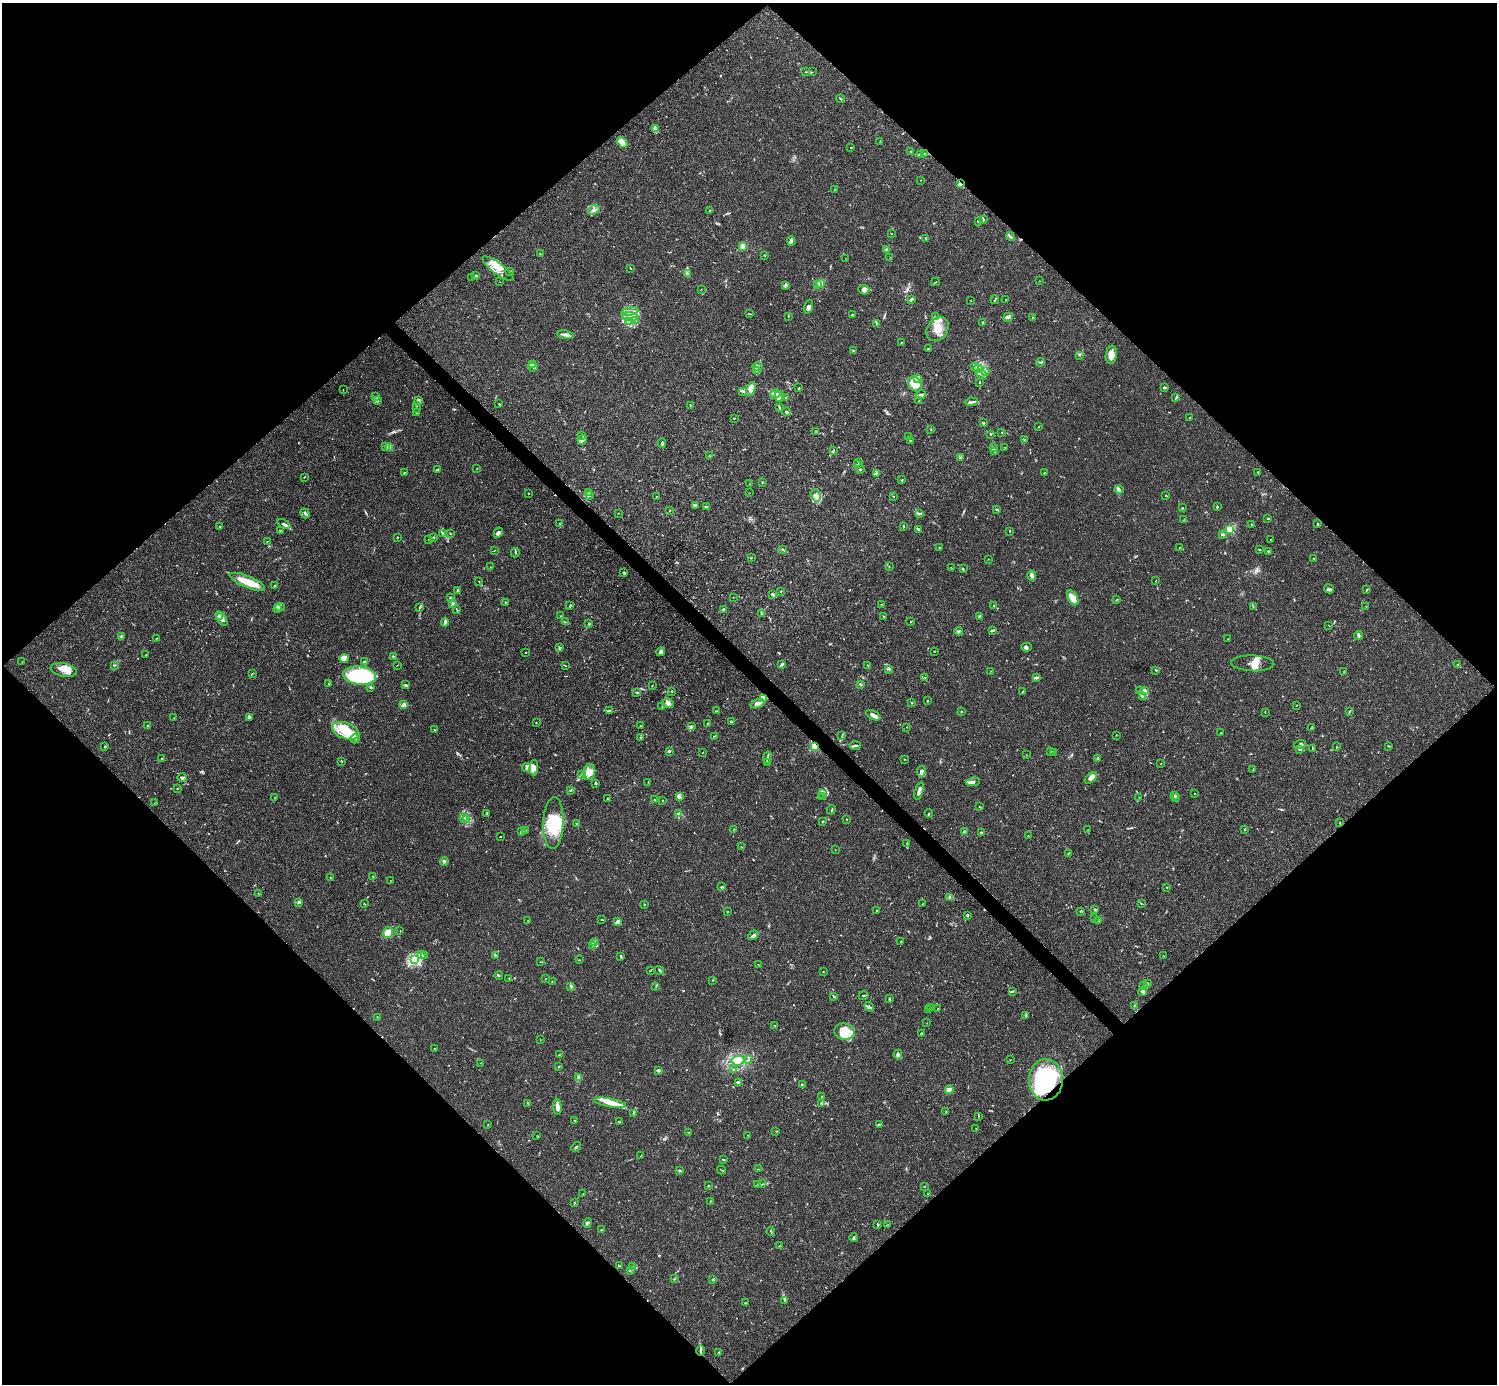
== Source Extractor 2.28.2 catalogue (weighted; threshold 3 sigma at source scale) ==
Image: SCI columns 1-5979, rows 159-5683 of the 5983 x 5982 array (HDU 1 of 3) = the unmasked area's bounding box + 8 px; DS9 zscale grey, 4 x 4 block average (1 PNG px = mean of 4 x 4 image px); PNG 1499 x 1386 px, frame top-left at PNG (2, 3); each listed source drawn as its Kron ellipse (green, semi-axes under 4 px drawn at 4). Shown black and unused: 51% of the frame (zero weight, under 3 of 4 exposures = <1% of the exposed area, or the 3 px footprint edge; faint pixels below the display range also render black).
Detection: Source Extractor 2.28.2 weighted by HDU 2 'WHT'. Background 0.0163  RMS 0.0022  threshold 0.00973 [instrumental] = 3 sigma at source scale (4.5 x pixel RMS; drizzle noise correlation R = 1.50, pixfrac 1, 0.05/0.05 arcsec/px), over >= 5 px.
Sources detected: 888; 4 too faint to see at this stretch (4 x 4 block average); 8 inside a brighter object's white glare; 6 cosmic-ray / hot-pixel residue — neither listed nor drawn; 29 coinciding with a brighter row at this scale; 101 inside a brighter listed object's ellipse — not listed separately; of the other 740, all 500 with FLUX_AUTO >= 0.436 (the completeness limit of this list) listed and drawn (240 fainter detections not listed), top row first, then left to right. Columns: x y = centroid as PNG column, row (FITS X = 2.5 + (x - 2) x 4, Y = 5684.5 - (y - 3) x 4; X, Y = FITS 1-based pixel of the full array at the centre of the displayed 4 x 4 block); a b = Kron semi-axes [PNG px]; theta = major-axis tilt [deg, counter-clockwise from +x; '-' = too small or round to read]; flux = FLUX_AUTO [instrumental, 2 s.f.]
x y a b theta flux
806 72 2 2 - 0.49
812 72 2 2 - 0.47
840 99 4 2 - 1.4
655 128 2 2 - 0.49
622 142 6 3 -49 16
880 142 2 2 - 0.49
851 147 2 2 - 0.66
911 151 2 2 - 0.45
921 154 4 2 - 2
925 154 4 2 - 1.7
920 180 2 2 - 0.48
960 184 3 2 - 2.4
835 190 2 2 - 0.5
594 210 6 3 39 4.3
709 211 2 2 - 0.65
983 219 3 2 - 1.7
978 221 2 2 - 0.92
891 233 2 2 - 0.66
1010 236 4 2 - 1.9
926 238 2 2 - 0.94
791 241 5 3 - 2.4
743 247 2 2 - 44
887 249 4 2 - 4.1
540 254 2 2 - 0.47
765 255 2 2 - 1.7
890 258 2 2 - 0.61
846 259 2 2 - 0.45
630 268 3 2 - 0.89
498 269 19 5 -36 14
510 271 2 2 - 1.3
687 273 3 2 - 1.5
475 276 3 2 - 0.88
472 278 2 2 - 0.52
1039 281 2 2 - 0.53
499 282 2 2 - 0.53
936 282 4 2 - 0.73
820 283 2 2 - 55
786 285 4 2 - 1.5
818 285 2 2 - 1.5
701 290 2 2 - 0.46
864 290 5 4 - 4.5
911 299 4 2 - 2.4
1006 299 2 2 - 0.59
971 300 2 2 - 1.1
995 300 4 2 - 1.2
808 307 7 2 71 3.4
630 311 8 3 11 5.6
749 314 4 2 - 1
852 315 3 2 - 0.74
788 316 2 2 - 0.98
630 317 8 4 -5 8.9
935 317 2 2 - 0.88
1008 317 5 2 - 2.2
1033 318 2 2 - 0.67
636 320 2 2 - 0.46
629 321 2 2 - 0.5
982 322 2 2 - 1.2
877 323 4 3 - 2.5
937 329 13 10 56 19
566 335 8 2 -10 6.1
902 343 2 2 - 1.8
928 349 4 2 - 1.5
853 350 3 2 - 1
1080 355 2 2 - 0.45
1111 355 9 5 82 13
1040 362 4 2 - 1.7
533 364 4 2 - 1.2
975 366 2 2 - 1.7
533 367 5 2 - 2.4
758 367 5 3 - 4.1
978 369 4 2 - 2.5
757 370 4 2 - 1.6
985 371 3 3 - 2
981 374 5 3 - 5.2
918 378 3 3 - 3.4
980 382 2 2 - 0.58
915 384 8 6 -55 9.8
799 388 2 2 - 0.95
1164 388 3 2 - 1.9
751 389 7 4 73 12
343 390 2 2 - 0.44
742 391 2 2 - 1.3
775 394 5 4 - 4.6
921 394 5 3 - 3
779 396 6 4 -79 3.6
375 397 3 2 - 1
786 397 2 2 - 0.59
1176 398 2 2 - 0.55
377 401 2 2 - 0.46
419 401 4 3 - 2.2
919 401 2 2 - 0.49
971 402 7 2 8 3.2
499 404 2 2 - 0.73
690 405 2 2 - 0.69
416 406 2 2 - 0.89
416 408 3 2 - 0.74
780 408 3 2 - 1.4
786 412 4 2 - 2.9
417 413 2 2 - 1.2
1189 417 2 2 - 0.45
734 418 2 2 - 0.89
983 423 2 2 - 1.7
1039 427 2 2 - 0.66
931 429 3 2 - 1.1
816 431 3 2 - 2
1001 433 2 2 - 0.74
991 434 3 2 - 1.2
582 435 2 2 - 0.53
909 436 2 2 - 0.63
582 440 5 4 - 3.4
1025 440 2 2 - 0.87
910 441 3 2 - 1.2
662 443 5 2 - 1.8
385 446 2 2 - 1.3
389 447 3 2 - 1
1004 447 2 2 - 0.83
994 448 3 2 - 1.5
833 451 4 2 - 2
995 451 3 2 - 1.8
709 456 2 2 - 0.52
960 457 2 2 - 0.55
859 462 3 2 - 1.3
858 465 2 2 - 0.72
438 469 3 2 - 1.4
477 469 2 2 - 0.47
861 469 3 2 - 1.2
405 472 2 2 - 0.65
1258 472 3 2 - 0.81
1044 473 3 2 - 0.62
876 474 4 2 - 1.7
304 477 2 2 - 0.54
902 480 4 2 - 0.88
762 482 2 2 - 0.72
749 484 2 2 - 0.5
1119 490 4 3 - 2.2
528 493 2 2 - 1.1
589 493 4 2 - 1.8
749 493 2 2 - 0.46
590 495 3 2 - 0.87
816 495 6 5 - 7.3
893 496 2 2 - 0.63
1166 496 2 2 - 0.77
656 497 2 2 - 0.67
696 505 4 3 - 2.3
1217 506 2 2 - 0.87
707 507 3 2 - 0.53
1182 508 2 2 - 1
996 509 3 2 - 1.1
670 511 2 2 - 0.51
305 513 5 2 - 2.3
618 513 2 2 - 0.49
919 513 4 2 - 1.8
1268 518 3 2 - 1.3
1184 520 4 2 - 1
284 524 7 3 -29 3.5
560 524 2 2 - 1.5
1318 524 3 2 - 1.5
1252 525 2 2 - 0.51
903 526 3 2 - 1.2
219 527 2 2 - 0.73
918 529 3 2 - 2.9
1230 529 2 2 - 99
281 531 2 2 - 0.44
1010 531 3 2 - 1
450 533 3 2 - 0.77
498 533 5 3 - 4.1
443 534 3 2 - 1.4
1222 534 3 2 - 1.9
433 537 3 2 - 1.1
397 538 2 2 - 0.87
429 539 2 2 - 0.75
1271 539 2 2 - 0.46
267 541 2 2 - 0.51
939 547 2 2 - 0.79
1179 548 2 2 - 0.61
494 550 2 2 - 0.81
783 550 2 2 - 0.76
1260 550 3 2 - 0.95
1269 552 3 2 - 1.4
515 553 5 2 - 1.4
751 558 2 2 - 0.86
1313 558 3 2 - 0.55
988 559 2 2 - 0.72
491 567 2 2 - 0.5
889 567 2 2 - 0.48
951 568 2 2 - 0.52
963 569 4 2 - 0.99
624 572 3 2 - 1.6
1032 575 5 2 - 9
479 581 2 2 - 0.54
1156 581 2 2 - 0.71
247 582 19 6 -22 22
275 586 3 2 - 1.3
1329 589 5 3 - 2.5
1367 589 2 2 - 0.75
457 590 3 2 - 1.9
781 591 2 2 - 0.91
773 594 4 3 - 1.9
450 597 3 2 - 0.97
733 597 2 2 - 0.47
1073 598 8 4 -62 22
1116 600 3 2 - 0.79
505 603 4 2 - 1.4
453 604 2 2 - 0.83
881 604 2 2 - 0.47
570 605 3 2 - 0.98
993 606 2 2 - 1
1366 606 2 2 - 0.59
280 607 4 2 - 1.9
1253 607 3 2 - 0.72
419 608 2 2 - 0.51
278 609 4 2 - 2.1
723 609 2 2 - 1.9
457 610 4 2 - 0.87
762 614 3 2 - 1.2
561 616 2 2 - 0.5
979 616 3 3 - 1.5
220 617 2 2 - 12
884 617 2 2 - 0.94
222 619 8 4 -57 6.6
911 621 2 2 - 1
445 622 4 3 - 3.7
565 622 4 2 - 0.85
589 624 2 2 - 1
1329 625 2 2 - 0.54
992 630 4 2 - 2.4
959 631 4 2 - 2.4
1358 635 4 3 - 2.1
121 636 3 2 - 1.7
156 638 2 2 - 0.55
1228 639 2 2 - 0.46
559 647 4 2 - 0.93
1027 647 5 3 - 2.9
934 651 2 2 - 0.58
526 652 2 2 - 0.64
661 652 4 3 - 3.9
146 655 2 2 - 1.7
393 656 3 2 - 1.5
344 658 4 2 - 8.6
22 662 2 2 - 0.53
365 662 4 2 - 2.8
1253 663 21 8 -2 13
782 664 4 2 - 4
1457 664 2 2 - 0.56
114 665 2 2 - 0.68
397 665 2 2 - 0.46
565 665 3 2 - 0.69
867 665 3 2 - 0.69
889 669 2 2 - 0.47
64 670 13 6 -11 13
1156 670 2 2 - 0.8
990 671 2 2 - 0.46
1344 672 2 2 - 0.58
252 674 3 2 - 0.79
360 676 16 9 -8 140
924 678 2 2 - 0.56
1036 678 4 2 - 2.1
329 683 2 2 - 0.54
861 684 2 2 - 0.89
406 685 3 2 - 1.4
652 685 2 2 - 0.61
371 687 3 2 - 1.6
1140 690 3 2 - 0.91
672 691 2 2 - 1.1
1023 691 2 2 - 0.83
1145 691 3 3 - 2.4
637 692 3 2 - 1.6
1142 696 3 2 - 1.2
763 698 3 3 - 28
928 701 2 2 - 1
668 703 5 5 - 5.1
912 703 2 2 - 0.52
758 704 7 3 20 5.1
404 705 3 2 - 10
1296 705 2 2 - 0.49
662 707 2 2 - 0.69
609 711 3 2 - 1.2
716 711 3 2 - 0.65
1350 711 2 2 - 0.53
961 712 2 2 - 0.51
1265 712 2 2 - 0.51
873 715 8 3 -28 5.8
249 717 4 2 - 2.4
174 718 2 2 - 0.52
731 721 3 2 - 1.5
536 723 2 2 - 0.45
708 723 3 2 - 1
148 725 2 2 - 1.7
640 726 2 2 - 0.6
692 727 2 2 - 1
907 727 2 2 - 0.46
1311 728 3 2 - 0.87
435 730 3 2 - 0.82
346 731 14 8 -19 24
1221 733 2 2 - 0.5
842 735 3 2 - 0.74
1116 735 2 2 - 0.74
714 736 3 2 - 1.2
640 738 2 2 - 0.57
355 739 5 2 - 1.8
1300 744 6 2 16 2.2
105 746 2 2 - 1.1
815 746 2 2 - 83
855 746 5 2 - 2.5
1337 746 2 2 - 0.63
1389 746 3 2 - 0.91
1299 749 3 2 - 1.7
1313 749 2 2 - 0.66
669 751 3 2 - 1.9
703 752 2 2 - 0.61
1051 752 2 2 - 1
1054 753 3 2 - 1.3
1026 755 2 2 - 0.55
767 757 6 2 78 2.1
1097 758 3 2 - 1.7
162 759 2 2 - 0.88
905 759 2 2 - 0.9
341 761 2 2 - 0.84
767 762 3 2 - 2.2
1161 764 2 2 - 0.48
526 767 4 3 - 3.3
534 768 7 4 89 7.1
1253 770 3 2 - 0.61
921 771 6 4 81 4.4
589 772 8 6 71 10
582 774 4 2 - 0.56
182 778 4 3 - 2.4
1091 778 7 4 39 5.6
973 782 7 3 8 4.1
596 783 3 2 - 2.2
648 783 2 2 - 0.62
177 788 2 2 - 0.67
571 790 3 2 - 0.97
919 791 9 2 72 5.7
823 793 4 2 - 1.3
1195 794 2 2 - 0.53
1174 795 3 2 - 0.96
679 797 4 3 - 2.2
821 797 2 2 - 0.46
1139 797 2 2 - 0.65
1175 797 3 2 - 1.3
274 798 2 2 - 0.57
607 799 2 2 - 0.72
654 799 2 2 - 0.47
663 801 2 2 - 0.61
155 803 2 2 - 0.53
979 807 3 2 - 0.83
831 810 4 2 - 1
487 813 4 2 - 1.4
679 813 3 2 - 1.7
929 814 4 2 - 1.5
463 818 2 2 - 0.57
466 819 2 2 - 0.54
846 819 2 2 - 0.68
823 822 2 2 - 1.1
553 823 26 10 88 53
1340 823 3 2 - 0.74
577 824 3 2 - 1.3
734 830 2 2 - 1
1087 830 2 2 - 0.58
1244 830 2 2 - 0.7
525 831 2 2 - 0.52
522 832 2 2 - 15
964 832 3 2 - 1.3
981 832 3 2 - 1.1
1028 835 2 2 - 0.48
500 837 2 2 - 0.61
907 844 3 2 - 0.81
741 847 2 2 - 0.52
835 850 2 2 - 0.5
1068 853 2 2 - 0.86
444 861 4 4 - 3.1
373 876 2 2 - 0.87
330 877 2 2 - 0.55
390 881 2 2 - 0.64
722 887 3 2 - 1
1167 887 2 2 - 0.6
258 893 2 2 - 0.44
950 897 2 2 - 2.9
299 902 3 2 - 2.8
364 904 2 2 - 0.52
923 904 2 2 - 0.72
1141 904 2 2 - 0.54
644 905 2 2 - 0.72
1095 909 2 2 - 2.6
877 910 2 2 - 0.63
1081 911 2 2 - 1.9
728 912 2 2 - 0.68
967 915 2 2 - 2.8
1094 918 2 2 - 1
602 920 2 2 - 0.52
1098 920 2 2 - 0.88
528 921 2 2 - 0.62
617 922 4 2 - 2.7
400 931 2 2 - 0.5
388 933 5 5 - 19
753 935 5 3 - 2.9
901 941 2 2 - 0.73
595 943 3 2 - 2.2
593 946 2 2 - 1.2
422 955 2 2 - 1.5
495 955 2 2 - 0.68
424 956 3 2 - 0.92
621 956 3 2 - 1.4
1163 956 2 2 - 0.5
415 959 2 2 - 230
579 960 2 2 - 0.46
541 962 2 2 - 0.55
758 965 2 2 - 0.59
650 970 2 2 - 1.2
659 971 5 2 - 1.7
823 971 2 2 - 0.52
499 975 4 2 - 1.1
509 978 2 2 - 0.73
545 979 2 2 - 0.44
713 980 2 2 - 0.67
552 981 2 2 - 0.47
1147 983 3 2 - 1.1
1143 985 3 2 - 1.3
571 986 3 2 - 2.2
656 986 2 2 - 0.6
1013 991 3 2 - 1.4
1143 992 4 3 - 2.2
863 995 5 2 - 1.4
834 996 3 2 - 1.9
889 999 2 2 - 1.8
1134 1005 2 2 - 0.66
869 1007 5 2 - 2
931 1008 3 2 - 0.99
928 1009 2 2 - 0.93
938 1009 2 2 - 0.95
1026 1016 4 3 - 2.5
377 1017 2 2 - 0.96
927 1023 2 2 - 0.45
775 1026 2 2 - 0.5
845 1031 10 8 -10 15
921 1033 3 2 - 1.1
540 1040 3 2 - 0.53
435 1048 2 2 - 0.54
559 1054 2 2 - 0.63
898 1054 5 3 - 4
748 1060 2 2 - 0.69
1010 1060 2 2 - 1.5
738 1061 6 4 6 11
481 1063 2 2 - 0.5
559 1067 4 2 - 0.75
734 1069 2 2 - 0.54
658 1071 3 3 - 2.8
579 1078 4 3 - 2.3
1046 1080 21 17 89 75
738 1082 4 2 - 3
802 1085 3 2 - 0.99
949 1090 4 2 - 19
822 1097 3 2 - 1.2
528 1103 3 2 - 1.6
610 1103 16 4 -11 14
821 1103 3 2 - 1.9
557 1107 8 3 -86 9.4
946 1112 2 2 - 1.3
634 1113 4 2 - 1.4
979 1116 2 2 - 0.5
574 1121 2 2 - 1.1
619 1122 2 2 - 0.97
879 1124 4 2 - 1.5
488 1125 2 2 - 0.62
976 1129 2 2 - 0.55
776 1131 2 2 - 0.48
688 1132 3 2 - 0.58
748 1135 2 2 - 0.76
537 1136 2 2 - 0.53
576 1147 5 2 - 1.6
641 1155 2 2 - 0.46
724 1159 2 2 - 0.7
758 1169 2 2 - 0.76
721 1170 4 2 - 0.97
680 1171 4 2 - 1.8
763 1184 2 2 - 0.5
758 1185 2 2 - 0.69
709 1186 2 2 - 0.59
924 1186 2 2 - 0.7
928 1193 2 2 - 0.54
583 1194 2 2 - 0.8
710 1202 3 2 - 0.61
574 1203 2 2 - 0.9
587 1223 5 3 - 2.2
878 1224 2 2 - 3.2
887 1225 2 2 - 0.59
601 1230 2 2 - 2.5
771 1231 4 2 - 1.3
854 1238 4 2 - 2.2
780 1246 2 2 - 0.64
620 1266 2 2 - 0.63
632 1267 2 2 - 0.76
630 1271 2 2 - 0.88
674 1279 2 2 - 0.7
713 1279 2 2 - 0.84
785 1300 2 2 - 0.5
746 1302 4 2 - 0.86
701 1351 5 2 - 2.4
718 1352 2 2 - 1.4
Overlapping masked pixels (flux is a lower limit): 5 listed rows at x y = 960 184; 763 698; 815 746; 1046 1080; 701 1351
Diffuse or blended objects may show on this block-average render without a row.